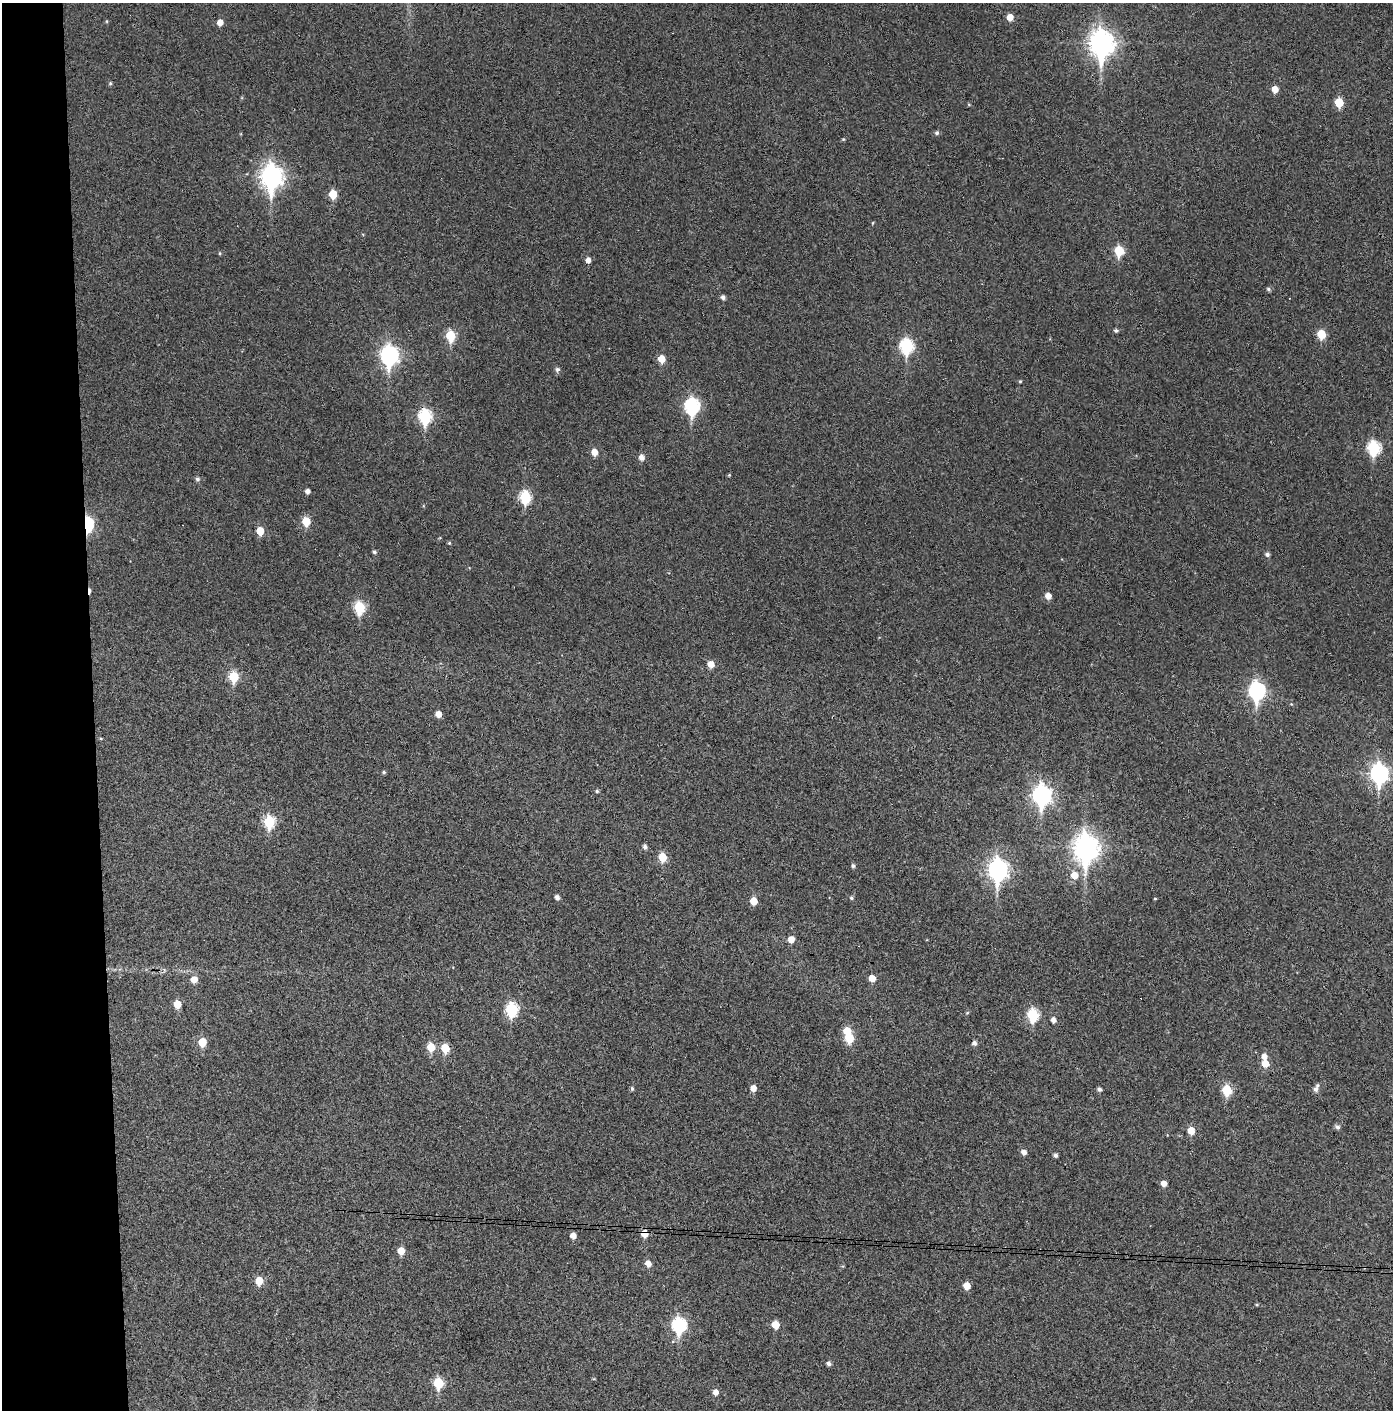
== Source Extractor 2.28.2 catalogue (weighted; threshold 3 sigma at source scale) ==
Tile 4 of 3 x 3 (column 1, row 2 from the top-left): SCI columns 75-1465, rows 1413-2820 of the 4319 x 4236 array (HDU 1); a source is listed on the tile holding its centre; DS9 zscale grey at full resolution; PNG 1395 x 1412 px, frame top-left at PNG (2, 3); no overlay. Shown black and unused: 7% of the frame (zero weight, under 3 of 4 exposures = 6% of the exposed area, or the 3 px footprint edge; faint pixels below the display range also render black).
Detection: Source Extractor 2.28.2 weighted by HDU 2 'WHT'; one run over the whole footprint, this tile lists its part. Background 0.0357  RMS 0.0051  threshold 0.023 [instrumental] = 3 sigma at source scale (4.5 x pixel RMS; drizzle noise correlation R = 1.50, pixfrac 1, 0.05/0.05 arcsec/px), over >= 5 px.
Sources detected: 99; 1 inside a brighter object's white glare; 3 cosmic-ray / hot-pixel residue — not listed; the other 95 listed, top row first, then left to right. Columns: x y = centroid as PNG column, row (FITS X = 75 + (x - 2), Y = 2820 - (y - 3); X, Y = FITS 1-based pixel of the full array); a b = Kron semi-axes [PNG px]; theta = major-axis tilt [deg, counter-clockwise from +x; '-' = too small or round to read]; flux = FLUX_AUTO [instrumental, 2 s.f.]
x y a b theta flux
1010 17 5 5 - 4.9
220 22 6 5 - 3.5
1102 43 11 9 -88 390
110 83 5 4 - 0.69
1275 89 6 5 - 4.4
1339 102 6 5 - 14
937 133 6 5 - 1
843 139 4 4 - 0.5
272 177 11 8 -90 270
333 194 6 5 - 10
1119 251 6 6 - 18
220 253 5 3 - 0.47
588 260 5 5 - 2.4
1268 289 6 5 - 0.92
723 297 5 4 - 1.7
1116 330 5 4 - 1
1321 334 6 5 - 14
450 336 6 5 - 20
907 346 8 7 - 54
389 355 9 7 -88 150
661 359 6 5 - 6.8
557 369 6 5 - 1.3
1020 381 4 4 - 0.51
692 406 8 7 - 74
425 416 8 7 - 48
1374 448 8 7 - 46
594 452 6 5 - 4.6
641 457 6 6 - 2.8
729 475 5 3 - 0.5
197 479 5 5 - 1.2
307 491 5 4 - 2
525 497 7 6 - 33
306 521 6 5 - 13
87 524 8 5 -89 64
260 531 6 5 - 9
449 543 4 4 - 0.59
374 552 5 4 - 0.88
1267 554 5 5 - 1.4
1048 596 6 6 - 3.6
359 607 7 6 - 29
711 664 6 6 - 4.2
233 677 6 5 - 20
1257 691 9 7 -86 100
438 714 5 5 - 3.8
384 772 5 4 - 0.76
1379 773 9 7 -84 150
597 791 4 4 - 0.7
1042 795 10 8 -88 180
269 822 7 6 - 31
645 847 6 5 - 1.4
1086 848 12 9 -89 400
662 857 6 5 - 11
853 866 5 5 - 1
998 870 10 8 -88 220
1074 875 8 7 - 5.4
557 897 5 4 - 1.8
851 898 5 4 - 0.88
1155 898 4 3 - 0.4
754 901 6 5 - 6.9
791 939 6 5 - 4
872 978 5 5 - 5.3
194 979 6 6 - 4.4
177 1004 6 5 - 7.2
512 1010 8 6 -90 39
967 1013 6 3 19 0.51
1033 1015 7 6 - 35
1053 1020 5 5 - 2.2
849 1038 6 6 - 14
202 1042 6 5 - 10
974 1043 5 5 - 1.6
431 1047 6 6 - 10
445 1048 6 5 - 13
1264 1056 7 6 - 3
1265 1064 6 6 - 6.1
632 1088 5 4 - 0.9
753 1088 5 5 - 3.8
1316 1088 10 5 67 2
1099 1089 5 4 - 1.3
1227 1090 6 6 - 20
1337 1127 6 6 - 1.3
1191 1130 6 5 - 5.9
1024 1152 6 5 - 2.3
1055 1155 5 4 - 1.3
1164 1183 5 5 - 3
644 1233 5 5 - 8.2
573 1235 5 5 - 3.2
401 1251 6 5 - 6.5
648 1263 6 5 - 3.7
259 1281 6 5 - 8.9
967 1286 6 5 - 5.8
679 1325 8 7 - 62
775 1325 6 5 - 8.3
829 1364 5 5 - 1.4
438 1383 6 5 - 23
715 1392 5 5 - 3.1
Overlapping masked pixels (flux is a lower limit): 2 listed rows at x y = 87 524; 644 1233